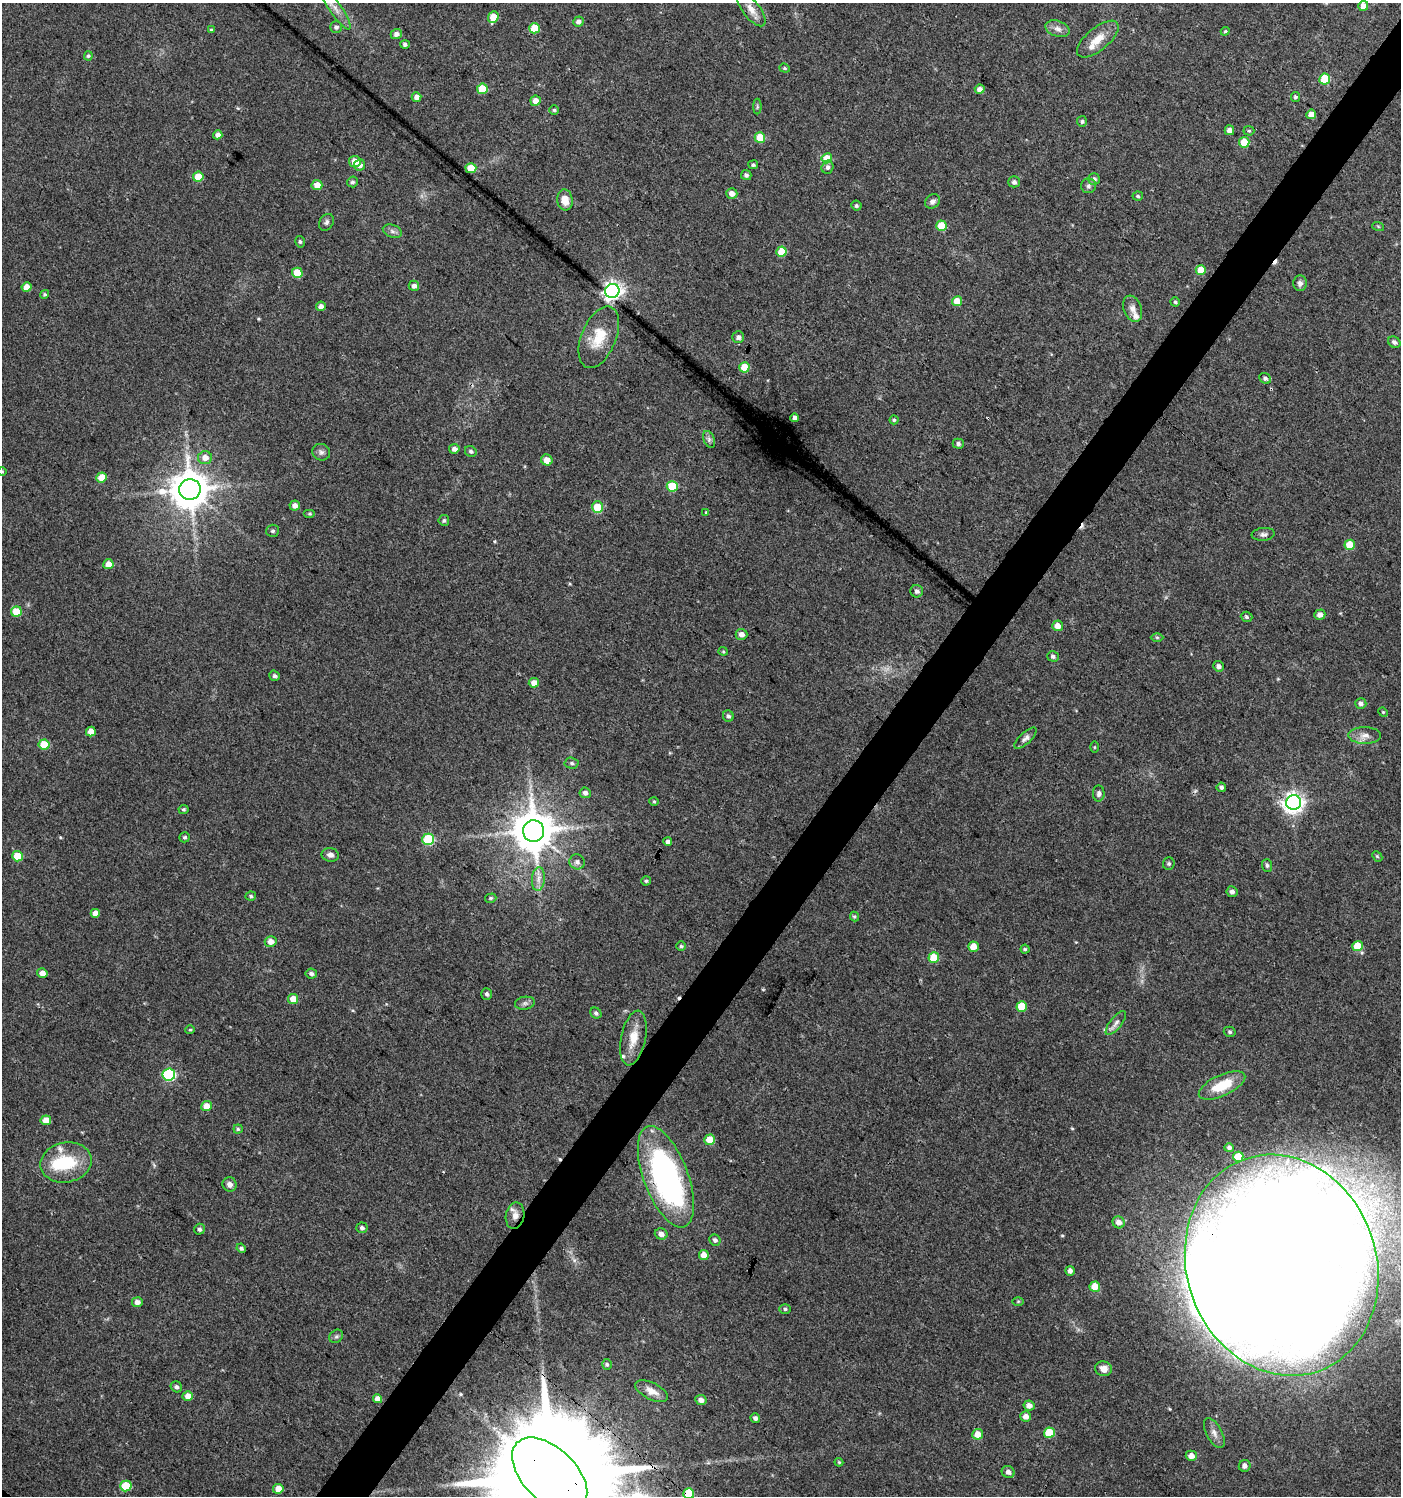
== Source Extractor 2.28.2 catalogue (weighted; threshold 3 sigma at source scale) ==
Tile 10 of 4 x 4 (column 2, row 3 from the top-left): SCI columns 1575-2973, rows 1500-2993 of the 6014 x 5981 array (HDU 1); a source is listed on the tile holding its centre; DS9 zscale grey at full resolution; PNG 1403 x 1498 px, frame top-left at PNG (2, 3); each listed source drawn as its Kron ellipse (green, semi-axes under 4 px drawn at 4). Shown black and unused: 4% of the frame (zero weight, under 3 of 4 exposures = <1% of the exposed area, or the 3 px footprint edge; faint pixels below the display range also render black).
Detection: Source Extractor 2.28.2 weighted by HDU 2 'WHT'; one run over the whole footprint, this tile lists its part. Background 0.0243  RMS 0.0041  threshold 0.0183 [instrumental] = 3 sigma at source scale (4.5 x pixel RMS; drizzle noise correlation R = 1.50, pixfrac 1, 0.0396/0.0396 arcsec/px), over >= 5 px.
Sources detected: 215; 1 too faint to see at this stretch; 4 inside a brighter object's white glare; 5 cosmic-ray / hot-pixel residue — neither listed nor drawn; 5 inside a brighter listed object's ellipse — not listed separately; the other 200 listed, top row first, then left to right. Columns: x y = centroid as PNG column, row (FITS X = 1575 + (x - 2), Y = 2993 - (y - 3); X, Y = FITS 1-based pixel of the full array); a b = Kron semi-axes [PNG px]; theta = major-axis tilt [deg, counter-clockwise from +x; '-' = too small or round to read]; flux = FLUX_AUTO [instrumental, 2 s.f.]
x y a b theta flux
1363 6 5 5 - 3.7
336 9 25 6 -55 4.3
751 9 20 8 -52 3.7
493 17 6 5 - 7.2
578 21 5 5 - 1.6
336 27 6 6 - 1.2
534 28 5 5 - 11
1057 29 12 8 -18 2.3
211 30 4 3 - 0.44
1225 31 4 4 - 0.51
396 34 5 5 - 1.9
1098 39 25 11 39 6.5
405 44 5 4 - 1.1
88 56 5 4 - 0.65
785 68 5 4 - 0.54
1325 79 5 5 - 17
482 89 5 5 - 11
980 89 5 4 - 2.2
417 97 5 5 - 2.5
1295 97 5 4 - 0.72
536 101 5 5 - 2.9
757 107 8 4 90 0.65
554 110 5 5 - 0.67
1311 114 5 4 - 3.8
1082 121 5 5 - 0.77
1229 130 5 5 - 2.5
1249 131 5 5 - 0.6
218 135 4 4 - 2.1
760 138 5 5 - 11
1244 142 5 5 - 9.7
827 158 5 5 - 9.3
355 161 6 5 - 4.1
359 165 6 5 - 1.9
753 165 5 4 - 0.76
827 167 7 6 - 1.2
471 168 5 5 - 8.3
746 175 5 5 - 1.1
198 177 5 5 - 7.9
1094 179 6 5 - 1.4
352 182 5 5 - 0.94
1014 182 5 5 - 1.3
317 185 5 5 - 4.3
1088 186 7 7 - 1.1
732 193 6 5 - 2.4
1138 196 5 4 - 0.6
565 200 10 8 -82 4.9
932 201 8 6 42 1.8
856 206 5 5 - 0.85
326 222 9 6 58 1.2
942 226 5 5 - 11
1378 226 6 3 -19 0.42
392 231 10 6 -20 1.4
300 242 6 4 -76 0.74
781 252 5 5 - 11
1201 270 5 5 - 6.3
297 273 5 5 - 11
1300 283 8 7 - 1.6
414 286 5 5 - 1.6
27 287 5 4 - 4.5
612 291 7 7 - 210
44 294 4 4 - 0.56
957 301 5 5 - 5.7
1175 302 5 4 - 0.59
321 306 5 4 - 1.9
1133 309 13 9 -69 2.8
599 337 32 17 67 12
738 337 6 6 - 1.6
1394 342 6 5 - 1.2
744 367 5 5 - 9.3
1265 378 6 5 - 1.1
795 418 4 4 - 2.3
894 420 4 4 - 0.55
709 439 8 5 -67 1.1
958 444 5 5 - 1.1
454 449 5 4 - 1.9
471 451 6 5 - 0.88
321 452 9 8 - 1.4
205 458 7 6 - 3.4
547 460 6 5 - 3.3
2 471 5 3 - 0.39
102 477 5 5 - 7.7
672 486 5 5 - 13
190 489 11 10 - 1200
295 505 5 5 - 2
597 507 6 5 - 9.9
706 512 4 4 - 0.37
310 514 6 4 0 0.56
444 520 5 5 - 0.71
273 531 6 6 - 0.9
1263 534 12 6 6 1.4
1350 545 5 5 - 8.3
108 564 5 5 - 3.9
917 591 6 6 - 1.3
16 612 5 5 - 9.7
1320 615 5 5 - 2.4
1247 617 6 5 - 0.79
1058 626 5 5 - 3.3
741 634 6 5 - 2.1
1157 637 6 4 0 0.61
723 651 4 4 - 0.45
1053 656 6 5 - 0.91
1219 666 5 5 - 1.4
274 676 5 5 - 0.96
534 683 5 5 - 3.2
1361 703 5 5 - 1.2
1383 712 5 4 - 0.42
728 716 6 5 - 1
91 732 5 5 - 4.7
1365 735 16 8 -1 3.2
1025 738 14 5 42 1.6
44 745 5 5 - 11
1094 747 5 3 - 0.38
572 763 7 5 -3 0.9
1221 787 4 4 - 1
585 793 5 5 - 1.6
1099 793 8 6 87 1.2
654 801 4 4 - 0.51
1294 802 7 7 - 230
184 809 5 4 - 0.64
534 831 11 10 - 1400
185 837 5 5 - 0.79
428 839 6 5 - 28
668 842 4 4 - 1.5
330 855 8 7 - 1.7
17 856 5 5 - 8.1
1377 856 6 4 -44 0.56
577 862 8 7 - 1.5
1169 864 6 5 - 0.84
1267 865 6 5 - 0.85
538 879 12 6 85 2.5
646 881 4 4 - 0.67
1232 892 5 5 - 1.3
251 896 5 4 - 0.61
491 898 6 4 15 0.61
95 913 4 4 - 2.6
854 917 5 4 - 0.58
271 942 6 5 - 3.2
681 946 4 4 - 0.72
1357 946 5 5 - 10
974 947 5 5 - 5.3
1025 949 4 4 - 0.61
934 958 5 5 - 9
42 973 5 5 - 3.3
311 973 6 5 - 1.1
487 994 6 5 - 0.95
293 999 5 5 - 5.3
525 1003 10 6 9 1.3
1022 1006 5 5 - 8.6
596 1013 6 5 - 0.99
1116 1023 14 5 51 2
190 1030 5 4 - 0.46
1230 1032 6 5 - 0.76
633 1038 28 12 78 7.4
169 1075 6 6 - 44
1222 1085 25 10 24 12
207 1106 5 5 - 5.6
46 1120 5 5 - 4.8
238 1129 4 4 - 0.6
710 1140 5 5 - 7.1
1229 1148 5 4 - 1
1238 1157 5 5 - 11
66 1162 26 20 12 18
666 1177 53 22 -70 110
230 1184 7 7 - 1.8
515 1216 13 9 80 3.3
1119 1222 6 5 - 2.7
362 1228 5 5 - 1.2
199 1229 5 5 - 1.1
661 1234 6 5 - 1.6
715 1240 6 5 - 1.1
241 1248 5 4 - 0.88
704 1255 5 5 - 3.5
1282 1265 112 95 -71 1700
1070 1271 5 4 - 1.6
1095 1287 5 5 - 6.9
1018 1301 5 4 - 0.43
137 1302 5 5 - 2.5
785 1309 6 5 - 0.68
336 1336 7 6 - 0.98
607 1364 5 5 - 0.68
1103 1369 8 7 - 3
176 1387 6 5 - 1.1
651 1391 18 8 -27 4
188 1396 5 5 - 3.9
378 1399 4 4 - 3.1
701 1400 6 5 - 1.9
1029 1406 5 5 - 2.3
1026 1416 5 5 - 2.6
755 1418 5 4 - 1.1
1049 1433 5 5 - 11
1214 1433 16 7 -62 2.6
978 1434 5 5 - 4.6
1191 1456 5 5 - 2.9
839 1462 4 3 - 0.43
1245 1466 6 5 - 1.8
1008 1472 6 6 - 1.7
550 1475 45 26 -44 22000
126 1486 6 5 - 15
278 1489 5 5 - 4.5
689 1493 5 5 - 14
Overlapping masked pixels (flux is a lower limit): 5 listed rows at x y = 666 1177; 515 1216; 1282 1265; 550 1475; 689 1493
Isophote crosses this tile's border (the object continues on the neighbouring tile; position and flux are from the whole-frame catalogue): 4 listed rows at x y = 336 9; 2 471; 550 1475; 689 1493